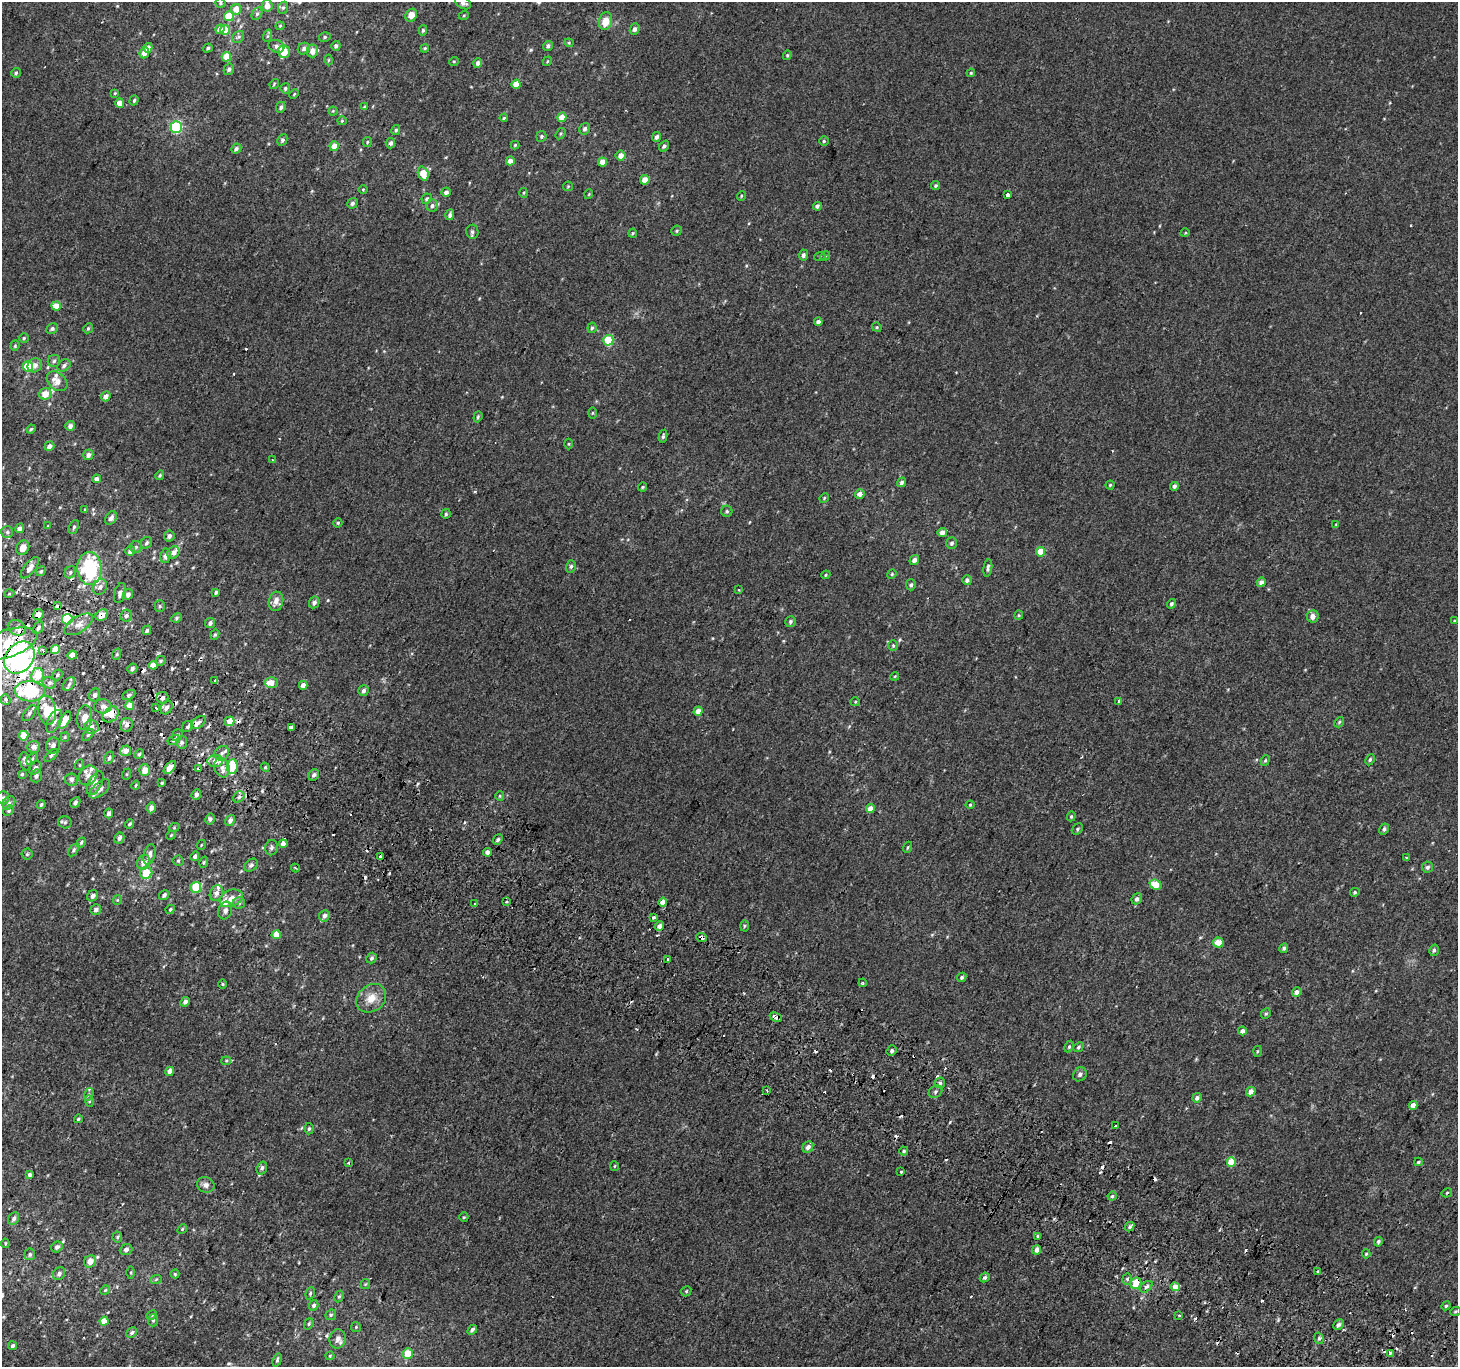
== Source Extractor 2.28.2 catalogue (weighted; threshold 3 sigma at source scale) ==
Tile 6 of 4 x 4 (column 2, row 2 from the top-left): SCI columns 1486-2941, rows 3027-4391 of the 5875 x 5986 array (HDU 1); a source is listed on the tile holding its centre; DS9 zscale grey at full resolution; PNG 1460 x 1369 px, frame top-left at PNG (2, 2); each listed source drawn as its Kron ellipse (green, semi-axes under 4 px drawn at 4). Shown black and unused: <1% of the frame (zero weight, under 2 of 3 exposures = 2% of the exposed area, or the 3 px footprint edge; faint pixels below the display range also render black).
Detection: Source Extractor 2.28.2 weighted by HDU 2 'WHT'; one run over the whole footprint, this tile lists its part. Background 2.20e-04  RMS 0.0035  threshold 0.0159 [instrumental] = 3 sigma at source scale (4.5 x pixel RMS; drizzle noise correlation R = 1.50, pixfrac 1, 0.0396/0.0396 arcsec/px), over >= 5 px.
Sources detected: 479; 5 inside a brighter object's white glare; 42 cosmic-ray / hot-pixel residue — neither listed nor drawn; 14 inside a brighter listed object's ellipse — not listed separately; the other 418 listed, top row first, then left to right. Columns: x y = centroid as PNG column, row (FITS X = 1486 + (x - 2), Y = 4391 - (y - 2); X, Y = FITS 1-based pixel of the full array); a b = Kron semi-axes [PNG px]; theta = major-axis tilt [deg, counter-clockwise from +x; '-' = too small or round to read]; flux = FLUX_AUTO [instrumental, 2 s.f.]
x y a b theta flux
220 3 5 4 - 0.46
463 3 8 6 -29 1.3
267 6 6 5 - 2.6
283 8 6 5 - 0.56
236 9 5 5 - 3.9
257 14 7 5 62 0.67
411 15 7 5 58 3.1
464 15 5 3 - 0.31
229 16 5 5 - 9.2
606 21 9 6 77 4.9
280 26 4 4 - 0.34
220 29 5 4 - 1.9
635 29 6 4 67 1.1
225 30 5 5 - 8.5
423 30 5 4 - 0.59
267 36 6 4 70 0.48
238 37 7 5 46 0.72
325 37 6 4 16 0.59
569 43 4 4 - 0.35
276 46 8 6 -20 1
336 46 5 4 - 0.86
548 46 5 4 - 0.88
148 48 5 4 - 2.4
208 48 5 4 - 0.53
425 48 4 3 - 0.33
304 49 6 5 - 1.1
312 51 6 6 - 2.6
284 52 6 6 - 6.1
144 53 5 4 - 1.8
787 55 5 4 - 0.45
226 57 5 4 - 6.2
328 60 5 3 - 0.34
454 61 5 3 - 0.3
547 61 5 3 - 0.34
478 63 4 4 - 1.3
229 69 6 5 - 0.91
16 73 5 4 - 0.58
971 73 4 4 - 0.38
274 84 5 4 - 0.4
516 84 4 4 - 3.9
285 88 5 5 - 0.62
115 93 4 4 - 0.33
294 94 5 3 - 0.33
134 100 5 4 - 0.52
120 103 5 4 - 3.1
281 107 6 4 66 0.87
365 107 4 3 - 0.5
333 111 4 4 - 0.33
562 117 5 4 - 4.3
504 118 4 3 - 0.37
342 121 5 4 - 0.37
176 127 6 5 - 35
585 129 6 5 - 0.89
396 130 5 4 - 0.63
561 134 6 4 56 0.48
541 136 5 5 - 0.59
657 137 5 4 - 1.1
282 140 6 4 62 0.76
824 141 5 4 - 0.51
367 142 5 4 - 0.42
390 143 5 5 - 1.1
515 145 4 4 - 0.37
334 146 5 4 - 2.9
664 146 6 4 52 0.76
236 149 5 4 - 0.97
621 155 5 5 - 2.5
510 161 4 4 - 2.5
602 162 4 4 - 3.5
423 174 7 5 -69 6.4
645 180 5 4 - 3.3
936 185 4 4 - 0.6
568 186 5 4 - 0.38
363 189 5 3 - 0.3
446 192 5 4 - 1.4
524 193 5 3 - 0.35
589 194 5 3 - 0.28
1007 195 4 3 - 4.4
741 196 5 3 - 0.32
427 199 5 5 - 0.75
352 203 5 5 - 0.91
432 206 6 5 - 0.88
817 206 4 3 - 0.77
450 215 5 4 - 1
677 231 5 5 - 0.54
472 232 7 6 - 0.96
633 233 4 4 - 0.37
1185 233 5 3 - 0.31
803 255 5 4 - 0.97
820 256 5 3 - 0.4
825 256 5 4 - 0.4
56 306 5 4 - 3.8
818 322 4 4 - 1.7
877 327 5 4 - 0.42
88 328 5 4 - 0.48
592 328 5 4 - 0.54
52 329 6 5 - 0.78
24 338 5 4 - 0.47
608 340 5 5 - 13
15 346 5 4 - 0.41
54 361 6 6 - 0.81
35 365 7 6 - 2
64 365 7 5 37 0.98
28 366 5 5 - 11
57 381 11 8 -42 3.5
45 394 6 6 - 3.8
106 396 5 4 - 1.8
592 413 5 4 - 0.36
478 417 6 4 70 0.5
70 426 5 4 - 1.3
31 429 4 3 - 0.42
663 436 6 4 81 0.59
569 444 5 3 - 0.32
49 446 5 4 - 1.6
88 455 5 5 - 1.3
273 460 4 3 - 0.3
160 475 5 4 - 0.49
97 479 4 4 - 1.5
901 482 5 4 - 0.8
1110 485 4 4 - 0.41
1174 486 4 4 - 1.2
642 487 4 3 - 0.4
860 494 5 5 - 2.2
824 498 5 4 - 0.4
85 510 4 3 - 0.39
727 511 5 5 - 0.58
446 514 5 4 - 0.56
111 518 7 5 56 1.6
338 523 4 4 - 0.45
1336 524 4 3 - 0.26
48 526 4 4 - 0.3
74 527 7 4 68 0.62
20 528 5 4 - 1.3
7 532 6 6 - 0.72
942 532 5 4 - 1.8
169 536 6 5 - 1
146 543 6 5 - 0.69
952 543 6 5 - 0.83
136 547 6 6 - 0.75
23 548 7 6 - 2.8
130 551 5 4 - 1.6
1041 552 5 4 - 5.7
173 553 6 5 - 2
165 556 7 5 81 1.2
914 560 5 4 - 1.3
571 566 6 5 - 0.73
30 568 13 5 51 2
89 568 16 12 -87 33
988 568 9 4 81 0.81
41 571 5 4 - 0.51
70 572 6 5 - 0.68
892 574 5 4 - 0.39
826 575 5 4 - 0.39
967 580 5 5 - 1.1
1261 582 4 4 - 1.5
911 585 5 5 - 0.7
100 587 8 6 51 1.2
739 590 2 2 - 0.26
216 592 4 3 - 0.56
120 593 10 5 74 1.4
9 594 5 3 - 0.31
128 594 5 5 - 1.6
276 601 10 7 77 2.3
314 602 6 5 - 1.2
1171 604 5 4 - 0.72
57 606 4 3 - 2
160 606 5 5 - 0.49
38 614 5 5 - 2.9
102 615 6 5 - 2.6
1019 615 4 4 - 0.36
126 616 6 5 - 0.94
1313 616 6 6 - 1.9
177 618 5 4 - 0.52
67 619 5 5 - 30
1454 621 3 3 - 0.31
790 622 6 5 - 0.68
210 623 5 5 - 1.1
79 624 16 8 32 2.7
17 628 9 7 -27 2
38 628 7 4 59 0.89
147 630 5 3 - 0.62
215 635 5 4 - 0.5
7 644 31 13 18 13
893 646 5 4 - 0.5
43 650 3 3 - 0.74
55 650 4 4 - 4.5
117 654 6 3 71 0.49
72 655 5 4 - 2.5
19 658 17 13 49 65
161 661 5 4 - 0.54
153 665 4 4 - 3.2
132 669 5 4 - 1
37 675 7 6 - 6.9
57 675 6 4 51 0.67
895 676 4 3 - 0.31
215 680 3 2 - 0.52
271 682 6 5 - 2.7
49 683 7 5 -19 0.88
69 684 8 5 57 0.97
303 685 4 4 - 2.3
30 691 15 10 -2 27
363 691 5 5 - 0.98
95 695 6 5 - 1
129 695 7 4 26 0.6
163 698 6 6 - 0.95
5 700 5 5 - 1.3
1119 701 3 3 - 1.8
855 702 4 4 - 0.36
129 705 4 4 - 3.5
103 706 8 7 - 1.3
156 708 3 3 - 2.2
167 708 7 5 57 1.2
47 710 14 9 -81 7.2
698 711 4 4 - 2.6
29 713 9 5 54 1
111 715 9 6 45 3.9
84 718 12 7 82 2.7
65 720 9 5 61 4.7
54 721 12 6 63 2
230 721 5 5 - 3.7
198 722 8 5 37 1
1339 722 5 4 - 0.48
127 725 7 6 - 1.4
188 726 6 5 - 0.93
92 727 7 7 - 1.3
291 727 4 3 - 5.2
88 735 7 4 45 0.57
177 735 6 5 - 0.7
24 736 5 4 - 6.4
65 737 5 4 - 0.4
174 740 6 4 29 0.59
182 742 6 5 - 0.77
53 745 8 7 - 1.4
34 747 6 6 - 1.8
126 751 5 5 - 2.4
222 753 8 6 46 1.2
139 754 5 4 - 0.53
51 755 8 3 41 0.58
109 758 6 4 62 0.71
32 759 7 4 47 0.54
1265 760 5 4 - 0.49
1370 760 6 4 63 0.55
26 761 9 5 -75 1.9
215 761 7 6 - 2.4
79 765 5 3 - 0.32
232 767 7 5 86 9.6
265 767 4 3 - 0.35
35 768 7 5 47 1.1
170 768 8 4 48 3
222 768 10 7 -71 2
199 769 3 3 - 1
145 770 6 5 - 3.3
22 774 4 4 - 0.48
127 774 6 4 71 0.33
88 775 10 8 54 2.1
314 775 6 5 - 0.95
36 776 6 5 - 0.95
71 779 6 6 - 1.1
95 783 13 6 62 2.3
162 783 4 3 - 0.37
136 785 4 3 - 0.38
100 789 12 6 41 2.6
196 795 5 4 - 1.1
500 796 5 4 - 0.38
3 797 7 6 - 0.72
239 797 6 5 - 0.83
9 803 7 5 46 0.83
75 803 6 4 44 0.89
41 805 4 3 - 0.66
970 805 4 4 - 0.36
151 808 5 4 - 1.8
870 808 5 4 - 2.6
9 811 6 4 40 0.55
109 813 5 4 - 1.2
1071 816 5 4 - 0.49
210 819 5 4 - 0.64
230 820 6 4 55 1.4
65 822 7 6 - 0.64
129 824 5 3 - 0.53
174 828 5 3 - 0.32
1077 829 6 4 44 0.57
1384 829 6 4 57 0.79
171 835 5 4 - 0.35
119 838 5 5 - 1.2
498 839 6 4 51 0.75
81 843 5 4 - 0.59
283 844 4 4 - 2.4
201 845 5 3 - 0.29
908 847 6 4 72 0.43
271 848 8 6 79 0.87
74 850 7 4 54 0.71
487 852 4 4 - 1.5
27 854 5 5 - 0.59
150 854 10 5 74 1.7
195 856 5 4 - 1.1
380 857 3 3 - 2
1406 857 3 3 - 1.3
178 861 5 5 - 0.56
144 862 8 6 59 2.3
204 862 6 4 72 0.48
251 865 7 5 43 0.95
1427 867 6 5 - 0.8
295 868 4 3 - 0.31
146 873 6 6 - 6.4
1156 884 6 5 - 6.3
196 887 5 5 - 10
1355 892 5 4 - 0.49
216 893 8 6 67 1.7
164 895 5 4 - 0.9
93 896 6 5 - 1.1
231 898 12 8 22 3.1
1137 899 6 5 - 1.2
117 900 5 4 - 0.34
506 902 4 3 - 0.43
663 902 4 4 - 2.2
239 903 6 6 - 0.74
475 903 2 2 - 0.37
170 909 5 4 - 0.5
96 910 5 5 - 1.1
225 910 9 7 74 1.3
324 916 5 5 - 1.4
654 917 3 3 - 2.3
659 926 5 4 - 1.3
744 926 5 3 - 0.39
276 935 4 4 - 4.7
702 938 5 4 - 1.5
1218 943 5 5 - 3.7
1284 948 5 4 - 0.73
1434 950 6 4 73 0.74
371 958 5 5 - 0.68
667 959 3 2 - 0.6
962 977 5 4 - 0.59
863 983 4 4 - 0.38
222 984 5 3 - 0.38
1297 992 5 4 - 1.7
371 998 16 13 39 4.9
185 1002 5 4 - 1
1266 1014 5 4 - 0.46
776 1017 6 3 -26 2.1
1242 1031 4 4 - 1.6
1069 1047 6 4 63 0.61
1078 1047 5 4 - 0.59
892 1051 5 4 - 0.75
1257 1051 5 3 - 0.36
226 1061 5 4 - 0.38
170 1071 5 4 - 2.5
1080 1074 7 6 - 1
940 1083 5 5 - 0.81
767 1091 3 2 - 0.34
1251 1091 5 4 - 2.1
935 1092 7 6 - 0.83
89 1094 6 4 72 0.63
1197 1098 5 4 - 1.2
89 1101 6 3 -73 0.43
1413 1105 4 4 - 2
78 1119 4 3 - 0.48
1115 1126 3 3 - 1.3
309 1129 5 4 - 0.53
808 1147 6 5 - 1.6
904 1151 4 4 - 0.48
1231 1162 5 4 - 5.8
1418 1162 4 3 - 0.61
349 1163 3 3 - 0.59
614 1166 5 3 - 0.32
262 1168 6 5 - 0.88
901 1172 3 3 - 0.93
29 1175 4 3 - 0.73
206 1185 9 7 -21 1.6
1447 1193 5 4 - 0.41
1112 1196 5 4 - 0.46
464 1217 5 4 - 0.38
14 1219 6 5 - 0.91
1130 1227 5 4 - 0.83
182 1229 5 4 - 0.45
117 1237 5 5 - 0.51
1038 1237 3 3 - 2.2
1378 1242 5 4 - 0.69
5 1243 4 3 - 0.36
57 1247 6 5 - 1.2
126 1250 6 5 - 1
1037 1250 5 4 - 2.1
30 1254 6 5 - 0.69
1366 1254 4 4 - 0.44
90 1261 6 6 - 3.1
1318 1271 3 2 - 0.44
131 1273 6 3 -90 0.42
59 1274 7 5 46 1
175 1274 4 4 - 0.39
985 1277 5 4 - 0.75
156 1279 6 3 20 0.42
1127 1279 5 5 - 0.65
1136 1283 6 5 - 5.2
365 1284 5 5 - 0.41
1146 1287 7 4 39 0.84
1175 1287 5 3 - 15
105 1290 5 4 - 0.4
686 1291 5 4 - 0.46
310 1293 6 4 70 0.57
339 1297 6 4 61 0.55
314 1305 5 4 - 0.77
1446 1306 4 4 - 0.44
1455 1311 5 3 - 0.41
152 1315 6 4 28 0.53
331 1315 6 5 - 0.54
1179 1315 3 2 - 0.41
153 1320 6 5 - 0.52
104 1321 4 4 - 4.2
309 1324 6 4 69 0.47
1338 1325 6 4 43 1
356 1327 5 5 - 0.44
472 1330 6 4 46 0.83
132 1333 6 4 45 0.78
1319 1338 6 4 -70 0.63
338 1339 9 8 - 1.7
13 1346 4 3 - 0.81
408 1353 5 5 - 6.2
1390 1353 3 3 - 1.2
330 1356 4 4 - 0.32
277 1360 7 3 72 0.57
Overlapping masked pixels (flux is a lower limit): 14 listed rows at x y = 57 606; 38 614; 102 615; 67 619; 17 628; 7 644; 55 650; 19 658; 30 691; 111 715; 65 720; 702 938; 776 1017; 1136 1283
Isophote crosses this tile's border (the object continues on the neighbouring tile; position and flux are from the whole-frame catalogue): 1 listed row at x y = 463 3